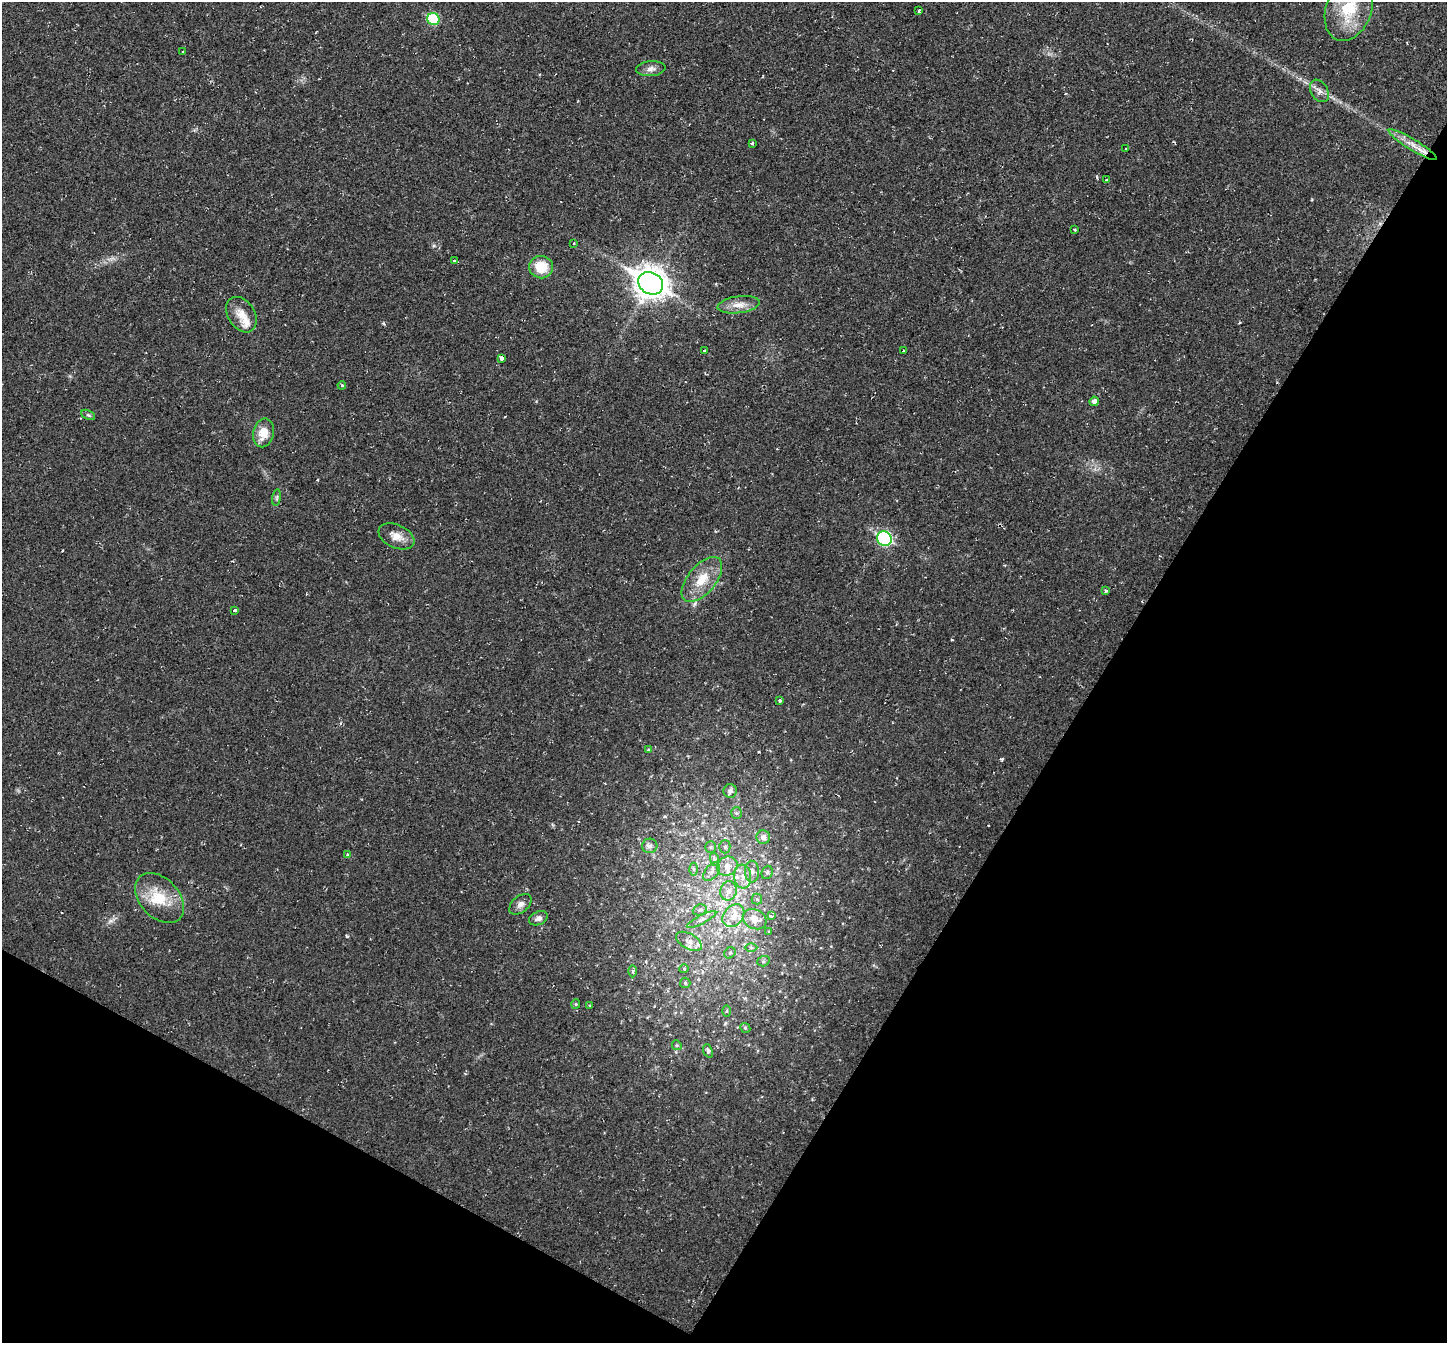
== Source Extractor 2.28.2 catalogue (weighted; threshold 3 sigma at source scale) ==
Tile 15 of 4 x 4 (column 3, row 4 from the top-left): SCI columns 2891-4335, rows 145-1485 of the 5780 x 5789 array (HDU 1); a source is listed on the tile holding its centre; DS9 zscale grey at full resolution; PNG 1449 x 1345 px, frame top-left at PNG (2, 2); each listed source drawn as its Kron ellipse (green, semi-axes under 4 px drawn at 4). Shown black and unused: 31% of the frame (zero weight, under 2 of 3 exposures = <1% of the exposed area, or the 3 px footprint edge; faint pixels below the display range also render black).
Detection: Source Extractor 2.28.2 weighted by HDU 2 'WHT'; one run over the whole footprint, this tile lists its part. Background 0.0216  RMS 0.006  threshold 0.0269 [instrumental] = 3 sigma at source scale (4.5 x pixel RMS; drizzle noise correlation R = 1.50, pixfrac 1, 0.05/0.05 arcsec/px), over >= 5 px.
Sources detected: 82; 4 cosmic-ray / hot-pixel residue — neither listed nor drawn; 8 inside a brighter listed object's ellipse — not listed separately; the other 70 listed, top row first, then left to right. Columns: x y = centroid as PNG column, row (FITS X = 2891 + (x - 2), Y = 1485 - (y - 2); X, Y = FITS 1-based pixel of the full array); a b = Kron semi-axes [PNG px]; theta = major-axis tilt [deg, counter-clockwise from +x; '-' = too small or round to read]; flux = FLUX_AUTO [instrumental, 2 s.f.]
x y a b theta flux
1349 9 33 22 69 25
919 11 3 3 - 1.8
433 19 6 6 - 29
183 51 3 2 - 0.5
651 69 14 7 5 3.1
1319 91 12 8 -59 3.3
752 143 3 3 - 1.9
1413 145 28 5 -31 6.7
1125 149 3 3 - 1.1
1106 179 3 3 - 2.7
1075 229 3 3 - 1.8
574 243 3 3 - 0.98
455 261 3 3 - 1.5
541 267 12 11 - 14
651 283 13 10 -30 800
739 305 21 8 8 5.9
241 315 19 13 -57 7.7
704 351 3 3 - 1.7
903 351 2 2 - 0.56
502 358 4 3 - 7
342 385 4 3 - 0.57
1094 401 4 4 - 2.3
88 415 7 4 -25 0.98
263 433 14 10 78 8.9
277 498 8 4 81 1
396 536 19 11 -24 6.3
884 538 8 7 - 75
702 579 27 14 50 14
1106 591 3 3 - 1.3
235 610 4 3 - 1.1
780 701 3 3 - 3.5
648 750 4 3 - 0.71
730 791 7 6 - 2.3
736 813 6 5 - 1.1
763 837 7 6 - 2.9
650 846 7 7 - 2.4
711 847 6 5 - 1.1
725 847 6 5 - 1.4
347 855 3 3 - 1.3
714 859 7 4 -72 1.2
727 866 10 9 - 5.6
693 869 6 4 -89 1.2
712 872 11 6 52 2.8
752 872 11 7 -87 2.8
767 872 7 5 69 1.3
743 876 12 8 -84 4.9
728 891 10 8 77 4.2
160 898 29 19 -47 19
757 899 5 5 - 0.96
520 904 13 8 39 2.9
700 910 7 5 21 1.4
733 916 12 9 49 6.4
771 916 4 3 - 3.5
538 918 10 6 22 2.5
755 919 12 9 -28 7.2
701 920 16 4 27 2.4
769 932 4 4 - 0.53
689 941 14 7 -29 3.1
751 947 6 4 0 0.89
730 953 6 5 - 1.2
763 961 6 5 - 1.1
684 969 4 4 - 0.61
633 971 6 4 89 1
685 983 5 5 - 0.94
576 1004 5 4 - 0.68
589 1005 3 2 - 0.73
727 1011 6 4 89 0.77
745 1028 5 4 - 0.82
677 1045 5 4 - 0.86
708 1051 7 4 -68 1.5
Isophote crosses this tile's border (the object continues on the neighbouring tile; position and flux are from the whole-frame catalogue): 1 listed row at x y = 1349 9
Unlisted compact peaks at least as high as the median listed source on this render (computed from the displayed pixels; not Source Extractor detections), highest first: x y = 1001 759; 383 323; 952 640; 346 936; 111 921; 434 245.